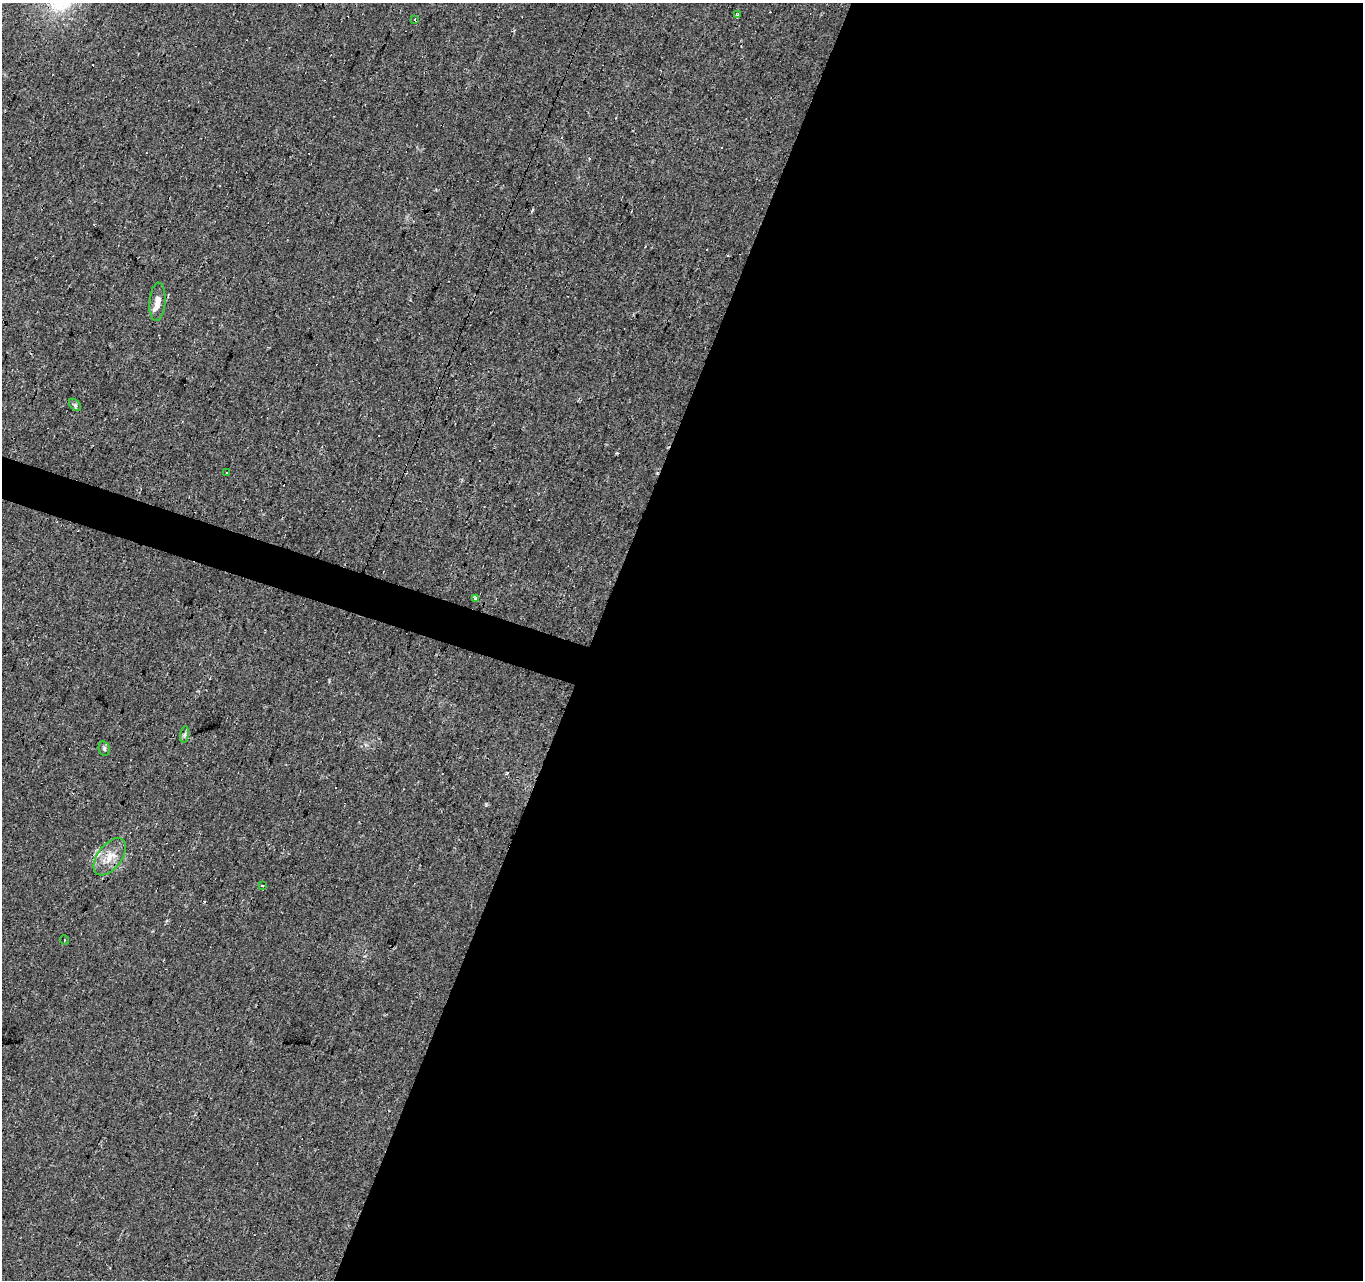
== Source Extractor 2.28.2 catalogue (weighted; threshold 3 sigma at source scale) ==
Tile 12 of 4 x 4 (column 4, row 3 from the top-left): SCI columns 4089-5449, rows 1553-2830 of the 5449 x 5596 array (HDU 1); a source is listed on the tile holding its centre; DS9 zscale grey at full resolution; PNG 1365 x 1282 px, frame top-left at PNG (2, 3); each listed source drawn as its Kron ellipse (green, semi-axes under 4 px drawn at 4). Shown black and unused: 58% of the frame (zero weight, under 2 of 3 exposures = <1% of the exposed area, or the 3 px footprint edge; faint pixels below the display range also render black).
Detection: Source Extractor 2.28.2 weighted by HDU 2 'WHT'; one run over the whole footprint, this tile lists its part. Background 0.0448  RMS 0.0067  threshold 0.03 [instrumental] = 3 sigma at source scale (4.5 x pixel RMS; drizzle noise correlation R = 1.50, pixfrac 1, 0.0396/0.0396 arcsec/px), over >= 5 px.
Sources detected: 19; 8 cosmic-ray / hot-pixel residue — neither listed nor drawn; the other 11 listed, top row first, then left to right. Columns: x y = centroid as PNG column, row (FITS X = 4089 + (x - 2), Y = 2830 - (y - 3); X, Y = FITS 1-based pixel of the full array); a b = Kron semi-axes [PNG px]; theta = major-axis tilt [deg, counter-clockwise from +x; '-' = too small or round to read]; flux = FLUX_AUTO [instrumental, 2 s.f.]
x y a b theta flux
738 14 4 3 - 1.9
415 20 3 3 - 2.1
157 302 19 8 86 6.2
75 405 7 4 -45 1.3
226 473 3 3 - 3.4
475 598 3 3 - 2.2
185 735 8 4 81 1.4
104 748 7 5 -77 1.4
110 857 21 12 53 10
262 886 3 2 - 0.84
65 940 4 3 - 0.75